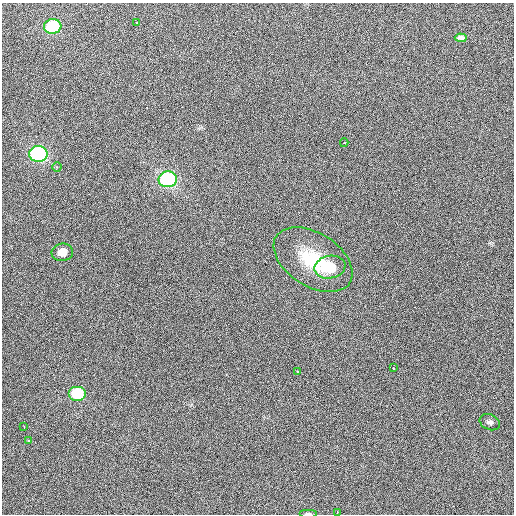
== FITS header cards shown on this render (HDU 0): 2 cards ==
NAXIS1  =                  512 / Axis length
NAXIS2  =                  512 / Axis length

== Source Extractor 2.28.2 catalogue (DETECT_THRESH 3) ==
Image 512 x 512 px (HDU 0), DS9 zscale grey, 1 PNG px = 1 image px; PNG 516 x 516 px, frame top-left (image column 1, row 512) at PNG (2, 3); each listed source drawn as its Kron ellipse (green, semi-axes under 4 px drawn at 4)
Background 418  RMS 1.9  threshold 5.57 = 3 sigma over >= 5 px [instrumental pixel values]
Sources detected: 18; all 18 listed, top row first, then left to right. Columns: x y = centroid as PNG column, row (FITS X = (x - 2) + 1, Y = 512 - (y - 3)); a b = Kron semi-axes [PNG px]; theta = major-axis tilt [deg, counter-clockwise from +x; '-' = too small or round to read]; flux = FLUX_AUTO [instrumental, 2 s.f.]
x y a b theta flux
137 22 3 3 - 250
53 26 8 7 - 9000
461 38 6 4 -4 280
344 143 4 4 - 170
38 154 9 8 - 20000
57 167 4 4 - 240
168 179 9 8 - 23000
62 252 11 9 7 1900
313 260 43 26 -32 9000
330 267 16 11 11 4300
393 368 3 3 - 130
298 371 3 3 - 320
77 393 9 7 0 7100
490 422 10 7 -22 470
24 427 3 3 - 100
28 441 4 3 - 130
337 512 3 3 - 110
308 514 9 3 0 240
At the frame edge (FLAGS 8, measured only in part): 1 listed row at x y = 308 514